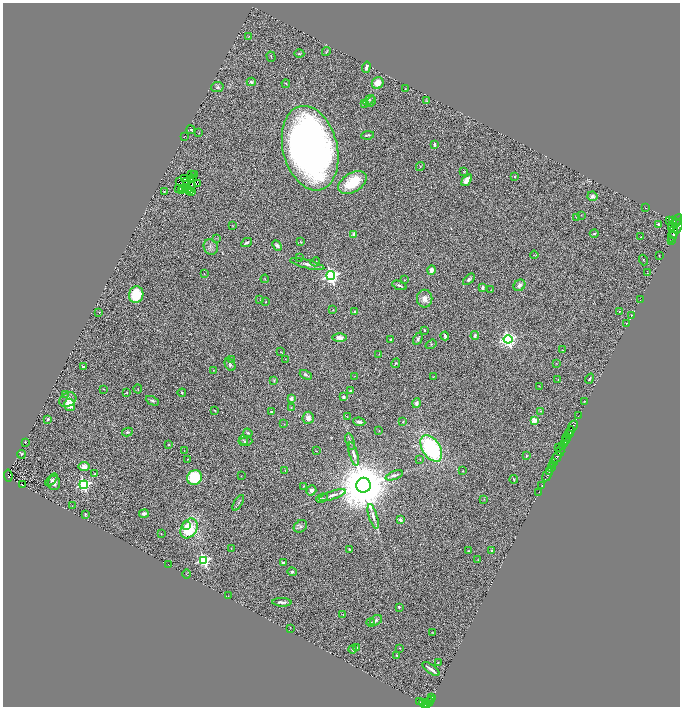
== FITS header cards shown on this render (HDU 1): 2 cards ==
NAXIS1  =                 1355
NAXIS2  =                 1408

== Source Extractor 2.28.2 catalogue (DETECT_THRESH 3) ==
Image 1355 x 1408 px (HDU 1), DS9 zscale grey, zoomed out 1/2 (1 PNG px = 2 x 2 image px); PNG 682 x 708 px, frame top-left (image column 2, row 1407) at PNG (3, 3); each listed source drawn as its Kron ellipse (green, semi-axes under 4 px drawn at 4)
Background 0.471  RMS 0.077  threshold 0.23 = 3 sigma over >= 5 px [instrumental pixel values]
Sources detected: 264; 29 cannot appear on this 1/2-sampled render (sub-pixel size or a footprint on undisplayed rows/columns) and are neither listed nor drawn; the other 235 listed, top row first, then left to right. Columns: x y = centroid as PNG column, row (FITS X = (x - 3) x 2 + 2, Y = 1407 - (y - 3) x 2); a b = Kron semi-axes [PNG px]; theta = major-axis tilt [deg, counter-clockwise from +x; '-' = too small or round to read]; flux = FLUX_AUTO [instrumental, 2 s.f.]
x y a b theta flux
249 37 4 2 - 7
326 52 5 3 - 16
299 54 5 3 - 19
271 57 5 2 - 10
366 67 6 3 73 34
251 82 4 4 - 43
378 83 6 5 - 190
286 84 4 2 - 15
217 87 6 5 - 33
405 89 2 2 - 4.1
369 100 6 4 38 29
427 101 4 3 - 9.8
371 102 5 3 - 17
364 103 2 2 - 73
191 130 4 3 - 13
199 133 2 2 - 5.5
368 135 6 2 9 20
184 136 2 1 - 3.1
434 145 3 2 - 44
310 148 43 27 -76 13000
420 166 4 2 - 13
464 172 4 2 - 11
191 175 2 1 - 1.6
194 175 2 1 - 5.5
515 177 2 2 - 33
185 179 3 1 - 1.3
193 179 2 2 - 2.6
191 180 2 1 - 3.7
467 180 7 4 51 120
179 181 2 1 - 2.9
187 181 2 2 - 2.1
352 183 15 9 31 570
197 184 3 2 - 5.6
191 185 2 1 - 7.4
182 188 3 1 - 2.1
185 188 3 1 - 5.7
179 189 2 1 - 2.5
188 189 2 1 - 6.9
181 190 2 1 - 1.5
164 191 3 2 - 6.9
190 191 2 1 - 5.7
192 191 2 1 - 3.9
592 196 5 5 - 60
646 208 2 1 - 9.1
581 215 2 2 - 5.6
577 217 4 3 - 10
670 221 4 3 - 280
673 221 2 1 - 260
675 222 10 3 55 1700
677 223 2 1 - 330
658 224 4 3 - 26
233 226 3 3 - 11
678 226 8 3 69 1400
673 233 10 4 76 1900
354 234 2 2 - 130
594 234 4 3 - 16
674 235 3 2 - 540
641 237 2 1 - 4.7
216 238 4 2 - 11
671 240 2 1 - 76
247 242 6 2 27 27
301 242 3 2 - 10
277 246 6 4 -45 50
211 247 8 7 - 60
534 255 4 1 - 6.6
659 256 3 2 - 7
299 257 3 2 - 7.9
643 260 5 2 - 8.9
315 262 5 4 - 22
307 264 17 4 -14 78
431 270 5 4 - 80
204 273 2 2 - 3.4
647 273 2 2 - 4.1
331 276 4 4 - 5400
265 279 4 2 - 9.8
469 279 7 4 43 28
404 280 2 2 - 5
399 285 7 3 -21 30
519 285 6 5 - 48
482 287 4 3 - 48
491 290 2 2 - 4.6
136 295 8 7 - 590
425 299 9 7 -90 110
260 300 3 2 - 6.8
640 300 2 1 - 7.6
266 302 3 2 - 8
333 310 3 3 - 8.8
619 311 2 2 - 14
99 312 2 1 - 5.7
355 312 3 2 - 27
631 315 2 1 - 21
626 323 2 2 - 35
424 330 3 2 - 15
475 335 4 3 - 39
445 336 4 2 - 34
340 338 7 4 -1 91
418 339 6 3 62 32
508 339 4 4 - 4900
391 340 3 2 - 26
431 344 6 3 34 15
562 350 2 1 - 3.8
281 352 4 2 - 8.3
379 354 3 2 - 5.6
285 359 3 2 - 4.3
231 360 3 3 - 10
396 363 5 3 - 18
556 363 3 2 - 6.7
230 364 7 5 -61 33
83 367 2 2 - 91
213 370 2 2 - 5.2
306 375 7 3 -26 28
354 376 3 2 - 5.4
433 377 3 2 - 7.5
558 379 2 2 - 6.2
590 379 5 2 - 16
274 380 4 3 - 16
539 386 3 1 - 6.1
103 389 2 2 - 8
138 389 4 3 - 8.4
351 391 4 2 - 17
127 392 2 2 - 11
182 393 4 3 - 19
65 394 3 2 - 8.9
343 397 4 3 - 28
291 398 3 3 - 65
68 400 9 6 30 82
152 401 7 3 -24 34
584 402 3 2 - 6.1
417 403 5 3 - 51
70 405 6 5 - 300
291 408 4 3 - 15
215 410 4 2 - 15
541 411 3 3 - 15
271 412 2 2 - 32
579 416 3 1 - 21
348 417 2 1 - 4.4
308 418 6 5 - 95
48 419 2 2 - 100
534 420 3 3 - 360
359 422 6 4 -8 39
403 422 2 2 - 8.8
284 424 2 2 - 5.4
573 426 6 3 61 1400
379 431 2 2 - 4.9
570 431 5 2 - 560
127 432 5 4 - 24
248 433 5 4 - 22
569 434 2 1 - 320
567 437 4 1 - 140
243 440 5 3 - 21
565 440 4 2 - 230
245 441 7 4 3 35
350 441 8 3 -75 23
25 442 2 1 - 30
564 443 3 2 - 270
169 444 3 2 - 9.9
559 447 3 1 - 160
562 447 4 3 - 230
431 448 15 9 -57 1900
184 451 2 1 - 3.1
316 451 3 2 - 6.5
560 451 5 2 - 520
21 454 4 3 - 18
354 454 12 3 -75 62
526 456 2 2 - 25
557 457 6 2 59 1300
188 459 2 2 - 12
420 460 2 2 - 4.8
554 463 2 2 - 230
552 465 3 2 - 570
84 467 5 4 - 130
551 468 2 1 - 310
285 471 3 2 - 8.1
463 471 3 2 - 10
549 471 3 2 - 270
95 474 3 2 - 19
8 475 6 2 -83 160
394 475 9 3 21 45
547 475 7 2 61 240
241 476 2 2 - 4.4
195 477 7 7 - 790
514 479 4 2 - 14
51 480 7 4 49 27
54 483 7 6 - 72
22 484 2 1 - 28
84 485 4 4 - 3000
363 485 7 7 - 140000
542 485 4 2 - 5.9
303 486 3 2 - 6.3
311 490 5 4 - 64
539 493 2 1 - 12
332 495 14 4 18 74
322 498 6 3 23 18
484 499 3 2 - 7.9
238 503 8 2 59 20
72 506 2 1 - 5.9
85 514 3 2 - 14
144 514 5 3 - 44
373 516 13 3 -73 68
400 520 2 2 - 140
187 525 3 3 - 63
300 526 7 5 40 44
189 528 10 7 58 710
161 534 3 2 - 8.5
231 548 2 2 - 5.7
350 550 4 2 - 28
469 551 3 2 - 9.8
492 551 3 2 - 15
204 560 4 4 - 2600
478 560 3 2 - 7
283 563 3 3 - 26
168 564 2 1 - 9.9
292 572 5 4 - 37
187 574 5 2 - 10
228 596 2 1 - 4.3
282 602 10 3 -2 47
399 607 3 2 - 29
343 615 2 2 - 9.6
376 620 6 4 32 34
371 622 4 3 - 26
290 628 3 2 - 4
432 632 4 2 - 8.2
357 648 4 3 - 40
400 648 2 1 - 7.4
352 649 4 4 - 26
396 656 3 2 - 7.2
438 662 2 2 - 11
431 669 10 2 -37 73
432 697 2 2 - 40
431 699 2 1 - 100
420 702 3 1 - 23
429 702 4 1 - 110
426 703 2 2 - 58
424 704 5 2 - 87
427 705 4 2 - 300
At the frame edge (FLAGS 8, measured only in part): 1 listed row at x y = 427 705
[29 sub-pixel or undisplayed-footprint detections neither listed nor drawn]